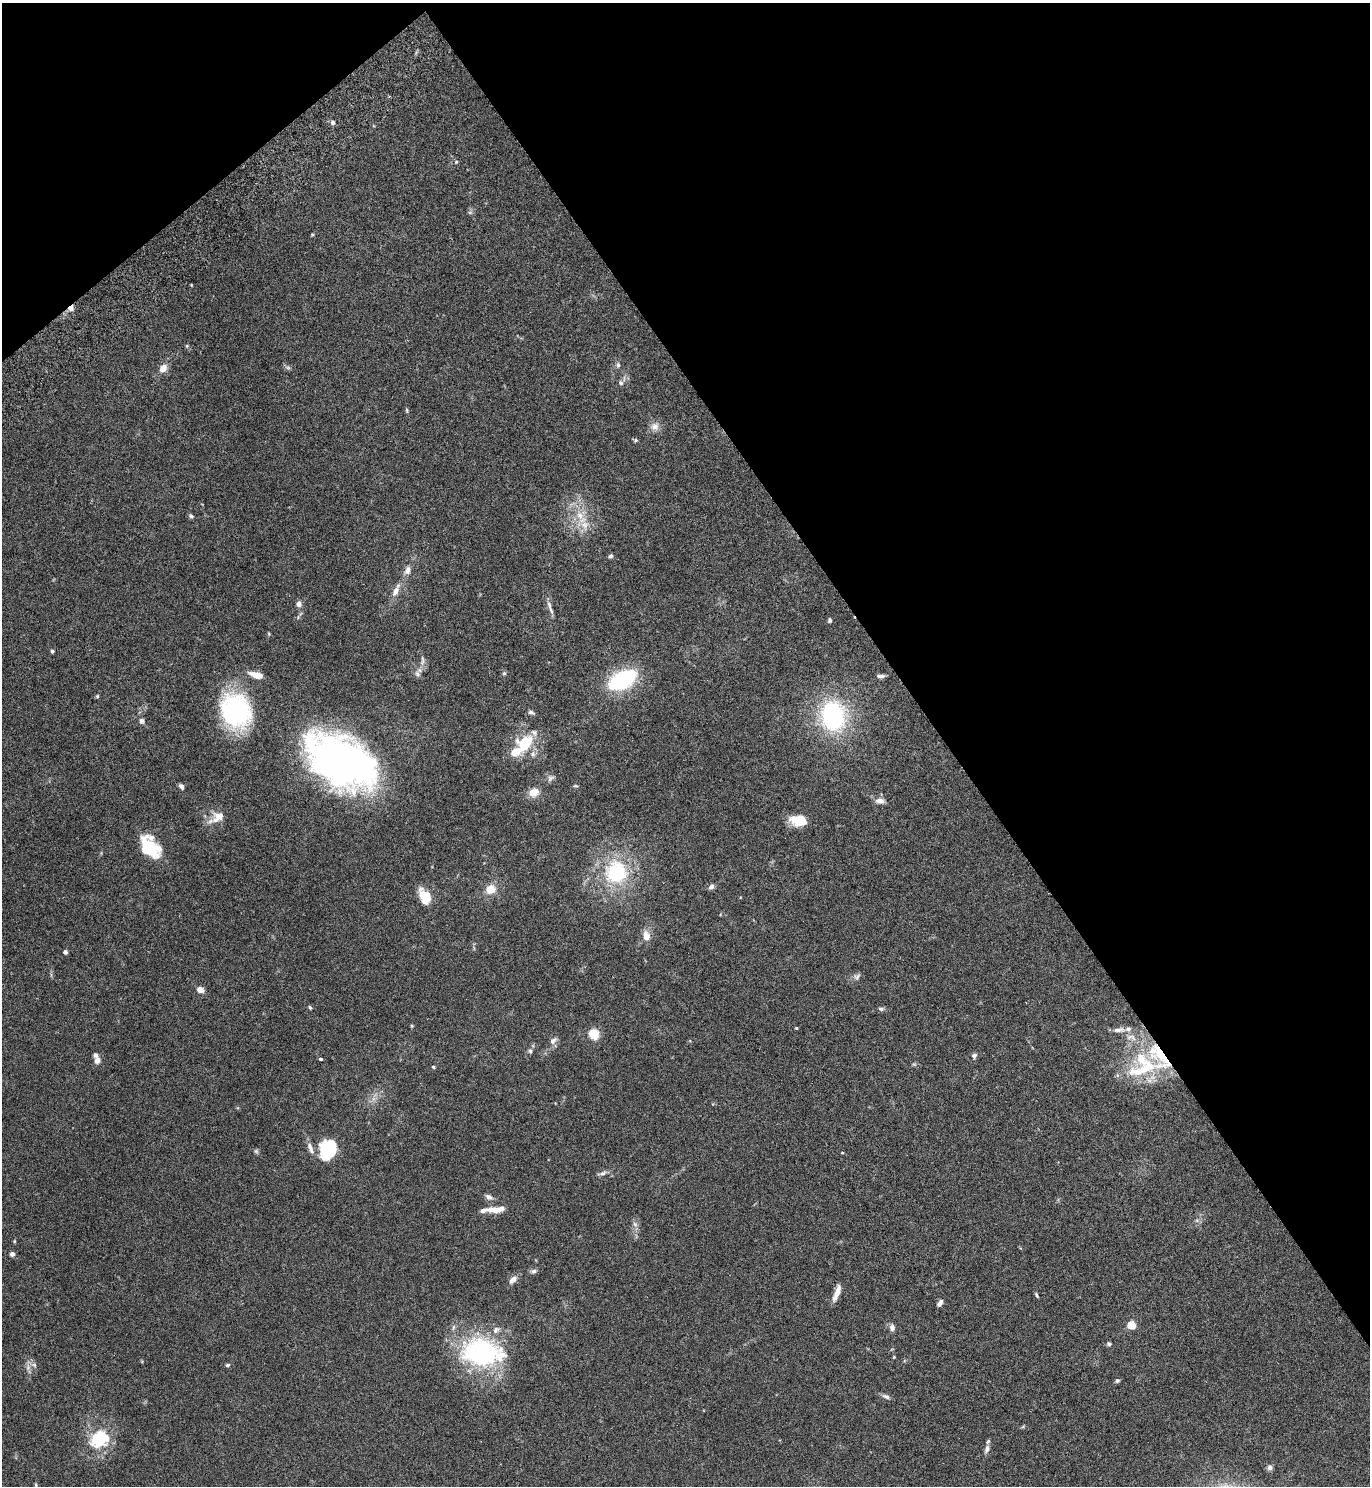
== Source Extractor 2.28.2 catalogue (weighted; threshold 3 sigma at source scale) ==
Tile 3 of 4 x 4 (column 3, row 1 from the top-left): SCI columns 2939-4306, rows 4505-5988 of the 6071 x 6081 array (HDU 1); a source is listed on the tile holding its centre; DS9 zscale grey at full resolution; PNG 1372 x 1488 px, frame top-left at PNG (2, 3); no overlay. Shown black and unused: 35% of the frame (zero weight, under 4 of 7 exposures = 5% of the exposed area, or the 3 px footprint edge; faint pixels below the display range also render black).
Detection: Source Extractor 2.28.2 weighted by HDU 2 'WHT'; one run over the whole footprint, this tile lists its part. Background 0.0247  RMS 0.0024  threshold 0.00964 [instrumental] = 3 sigma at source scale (4.09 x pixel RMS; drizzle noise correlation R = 1.36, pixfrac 0.8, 0.05/0.05 arcsec/px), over >= 5 px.
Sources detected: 108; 1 too faint to see at this stretch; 2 inside a brighter object's white glare — not listed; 10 inside a brighter listed object's ellipse — not listed separately; the other 95 listed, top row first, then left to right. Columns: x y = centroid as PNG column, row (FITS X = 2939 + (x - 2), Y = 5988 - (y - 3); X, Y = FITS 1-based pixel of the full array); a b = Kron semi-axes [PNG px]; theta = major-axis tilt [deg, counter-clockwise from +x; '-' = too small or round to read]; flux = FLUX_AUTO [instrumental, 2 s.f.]
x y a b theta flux
333 122 5 5 - 0.63
456 162 5 4 - 0.27
312 235 5 3 - 0.21
71 308 8 5 46 1.1
187 346 6 4 -72 0.26
618 365 7 6 - 0.47
163 368 10 7 48 1.8
288 368 7 4 -19 0.39
621 383 7 6 - 0.52
407 410 6 4 -72 0.28
655 426 11 11 - 1.5
636 440 6 5 - 0.31
580 515 13 10 -54 2.7
191 516 7 5 -31 0.4
610 556 6 5 - 0.4
407 570 13 8 69 1.3
395 591 15 7 61 1.6
299 604 6 6 - 1
550 607 22 4 -70 1.1
830 620 5 4 - 0.46
269 634 5 3 - 0.2
52 651 4 4 - 0.32
422 660 15 4 -90 0.75
504 673 5 5 - 0.31
417 674 9 7 -61 0.74
256 675 17 7 -15 2.2
880 676 10 4 0 0.62
622 680 23 13 28 24
97 696 5 4 - 0.24
236 710 41 33 -64 26
531 712 9 5 -22 0.5
833 716 25 20 -82 29
141 721 7 7 - 0.66
524 744 25 19 56 8.3
344 760 79 44 -30 100
550 778 10 6 35 0.69
576 786 6 3 -17 0.25
181 787 7 5 -58 0.63
534 792 13 11 33 2.1
880 801 11 7 -2 1.3
219 816 26 12 28 3
798 820 18 12 -3 4.4
152 849 30 15 -68 7.6
616 872 26 25 - 17
711 887 8 6 42 0.66
490 889 10 9 - 2.8
425 897 16 10 -59 5
646 936 14 10 -79 1.9
65 952 4 4 - 0.68
857 977 10 7 58 0.75
200 990 7 5 -20 1.8
310 1007 6 4 -62 0.27
881 1009 8 5 -2 0.48
412 1026 4 4 - 0.23
796 1028 4 3 - 0.23
1119 1030 17 6 6 1.2
594 1034 10 9 - 3.8
553 1041 9 7 43 0.93
530 1051 6 6 - 0.41
974 1055 7 6 - 0.55
1160 1055 47 23 -56 15
320 1059 3 3 - 0.36
97 1060 10 7 84 1.1
433 1067 4 3 - 0.25
1140 1071 47 15 12 9.7
310 1148 18 7 -67 1.4
328 1150 19 14 67 12
256 1151 7 5 -45 0.35
842 1153 4 2 - 0.16
602 1173 15 4 15 0.69
489 1197 9 6 -34 0.89
495 1209 22 6 4 3.1
1197 1220 7 4 18 0.39
635 1224 8 6 -68 0.72
14 1241 5 4 - 0.22
12 1254 5 4 - 0.81
534 1271 8 6 4 0.58
513 1279 11 6 46 1.4
837 1293 18 6 69 2.1
1036 1295 7 3 -58 0.32
940 1303 8 4 58 0.83
1131 1325 5 5 - 8.9
892 1327 7 6 - 0.95
1109 1344 6 5 - 0.39
482 1352 47 29 -6 33
894 1357 5 3 - 0.18
34 1365 7 6 - 0.63
227 1365 6 4 17 0.35
28 1367 7 6 - 0.77
1117 1381 6 5 - 0.39
886 1396 10 6 -22 0.7
99 1438 28 17 24 9.1
987 1449 11 7 69 0.94
1270 1467 7 7 - 0.64
36 1486 11 5 -81 0.6
Overlapping masked pixels (flux is a lower limit): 2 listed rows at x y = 71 308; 1160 1055
Isophote crosses this tile's border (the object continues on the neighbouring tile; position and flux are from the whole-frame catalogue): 1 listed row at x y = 36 1486